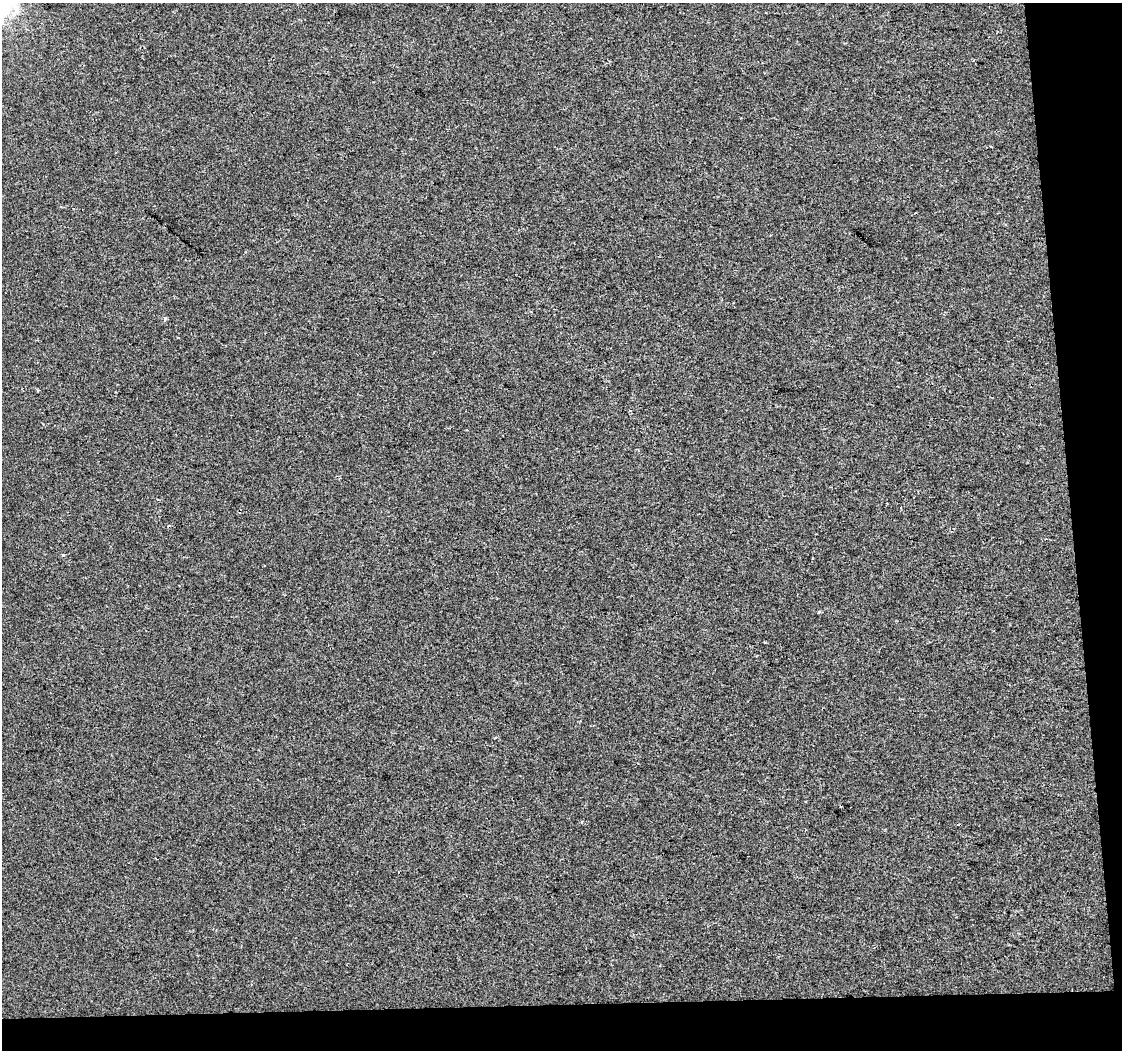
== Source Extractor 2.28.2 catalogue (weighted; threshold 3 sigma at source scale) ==
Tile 4 of 2 x 2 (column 2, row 2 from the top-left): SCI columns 1121-2240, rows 10-1057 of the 2241 x 2127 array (HDU 1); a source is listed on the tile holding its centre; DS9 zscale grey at full resolution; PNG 1124 x 1052 px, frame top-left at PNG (2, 3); no overlay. Shown black and unused: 9% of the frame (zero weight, under 2 of 3 exposures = <1% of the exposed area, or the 3 px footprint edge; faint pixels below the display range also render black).
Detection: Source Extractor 2.28.2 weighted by HDU 2 'WHT'; one run over the whole footprint, this tile lists its part. Background -1.78e-04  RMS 0.0045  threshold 0.0201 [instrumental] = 3 sigma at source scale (4.5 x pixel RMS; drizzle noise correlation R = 1.50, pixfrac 1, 0.0396/0.0396 arcsec/px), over >= 5 px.
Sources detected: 5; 2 cosmic-ray / hot-pixel residue — not listed; the other 3 listed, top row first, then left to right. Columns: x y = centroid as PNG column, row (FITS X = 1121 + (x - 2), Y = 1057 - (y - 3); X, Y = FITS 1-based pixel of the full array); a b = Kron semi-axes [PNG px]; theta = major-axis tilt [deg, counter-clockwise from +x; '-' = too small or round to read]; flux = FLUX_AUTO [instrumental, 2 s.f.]
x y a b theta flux
164 319 5 3 - 0.57
38 391 3 3 - 0.46
64 555 3 3 - 2.6